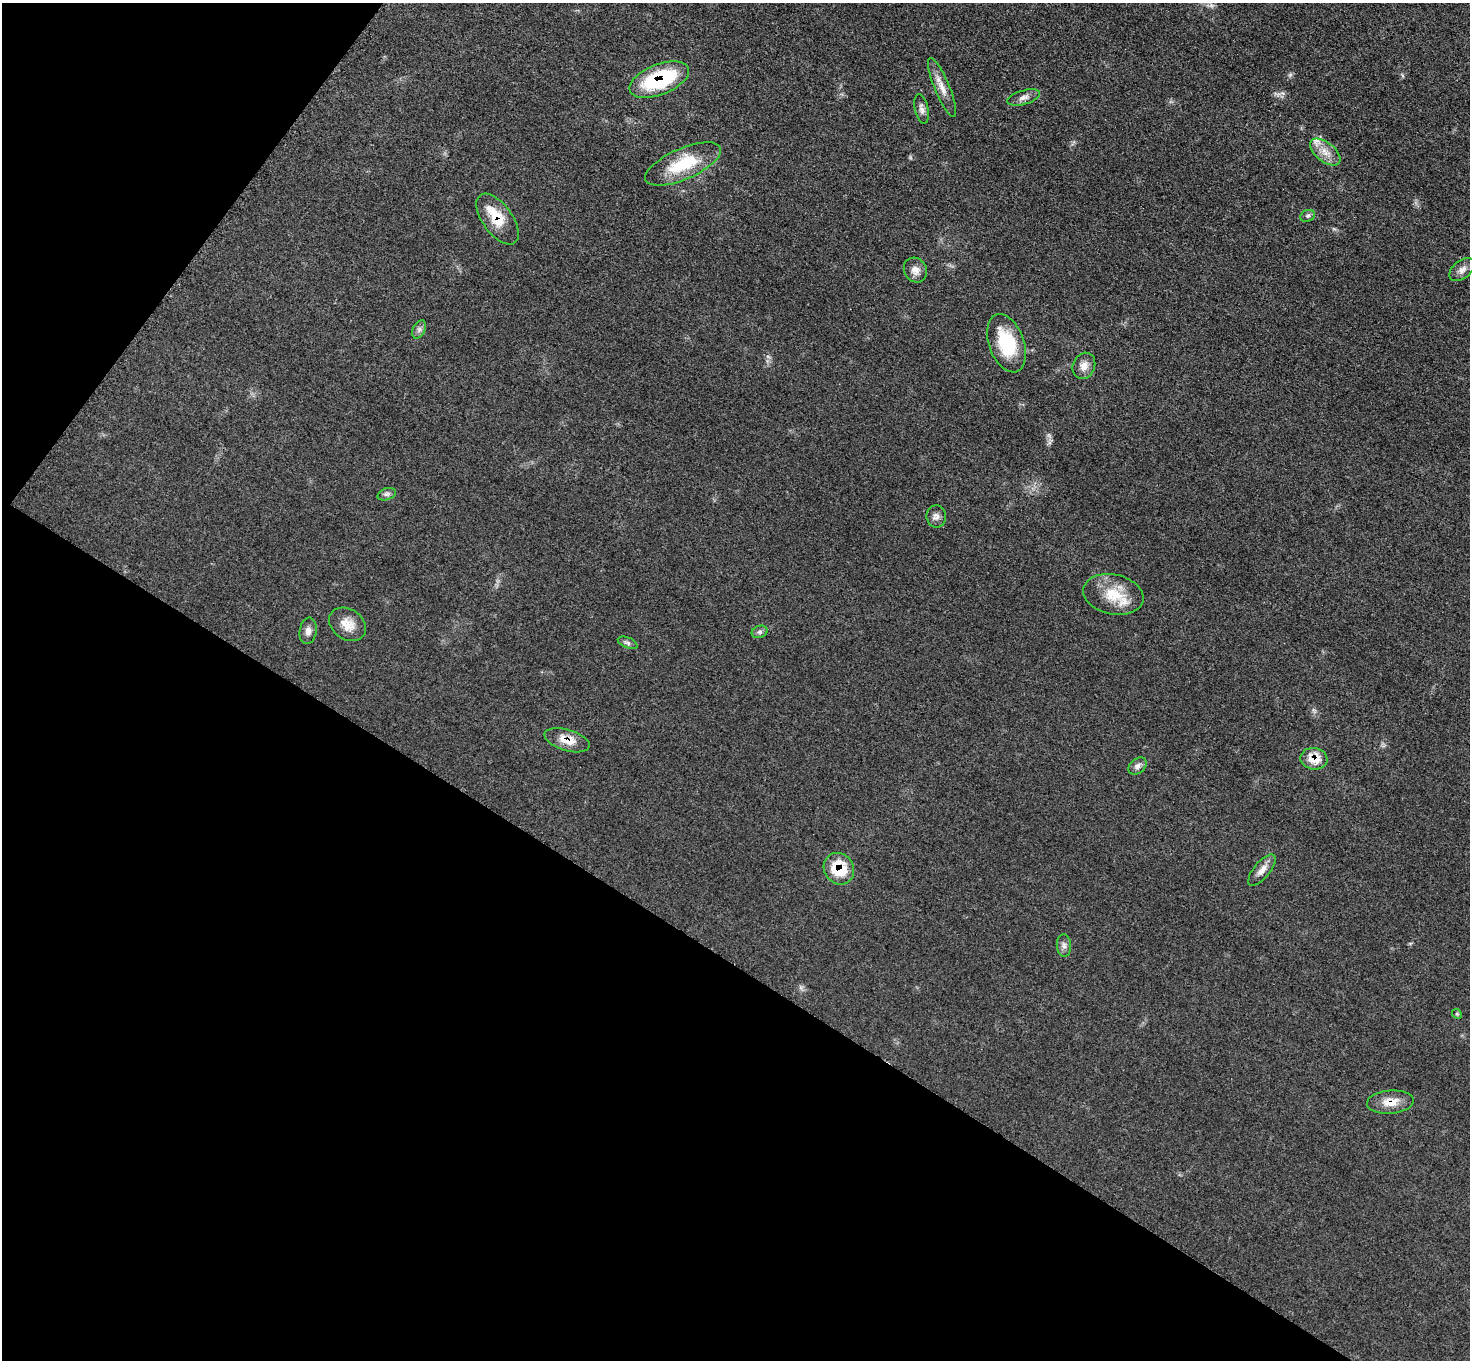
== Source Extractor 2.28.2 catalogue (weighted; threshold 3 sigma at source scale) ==
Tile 9 of 4 x 4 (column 1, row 3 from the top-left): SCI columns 12-1479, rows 1519-2876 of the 5891 x 5893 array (HDU 1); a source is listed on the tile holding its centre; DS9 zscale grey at full resolution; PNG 1472 x 1362 px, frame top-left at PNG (2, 3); each listed source drawn as its Kron ellipse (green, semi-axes under 4 px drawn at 4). Shown black and unused: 34% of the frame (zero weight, under 3 of 5 exposures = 1% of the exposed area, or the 3 px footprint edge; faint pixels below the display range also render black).
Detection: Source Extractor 2.28.2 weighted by HDU 2 'WHT'; one run over the whole footprint, this tile lists its part. Background 0.0484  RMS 0.0051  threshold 0.0231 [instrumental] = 3 sigma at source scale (4.5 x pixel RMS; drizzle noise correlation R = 1.50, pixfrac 1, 0.05/0.05 arcsec/px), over >= 5 px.
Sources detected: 29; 1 inside a brighter listed object's ellipse — not listed separately; the other 28 listed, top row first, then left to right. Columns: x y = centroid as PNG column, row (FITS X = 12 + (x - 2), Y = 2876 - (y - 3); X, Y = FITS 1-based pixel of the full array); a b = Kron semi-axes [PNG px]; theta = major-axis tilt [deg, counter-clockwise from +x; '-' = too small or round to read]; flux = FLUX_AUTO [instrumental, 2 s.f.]
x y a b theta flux
659 80 31 15 22 43
942 87 32 7 -68 5.9
1023 97 17 7 16 3.1
922 109 15 6 -79 2.3
1325 152 18 9 -39 5.8
683 164 41 15 23 24
1308 216 7 5 22 1.2
498 219 29 14 -54 15
915 270 13 11 -56 4.1
1462 270 15 9 40 3.2
419 329 10 6 64 1.8
1007 343 30 17 -70 27
1084 366 13 11 66 4.3
387 494 9 6 18 1.5
936 516 11 9 -79 2.6
1113 594 30 20 -12 16
348 624 20 15 -35 7.1
308 631 13 8 80 3
760 632 8 6 19 1.4
628 643 10 5 -23 1.4
567 740 23 10 -17 7.6
1314 759 13 11 -9 8.7
1137 766 10 7 40 2.2
839 869 16 14 -54 18
1262 870 19 8 50 4.1
1064 945 11 7 -86 2.1
1457 1014 5 4 - 0.69
1390 1102 23 11 4 7.7
Overlapping masked pixels (flux is a lower limit): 6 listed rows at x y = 659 80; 498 219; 567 740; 1314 759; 839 869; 1390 1102